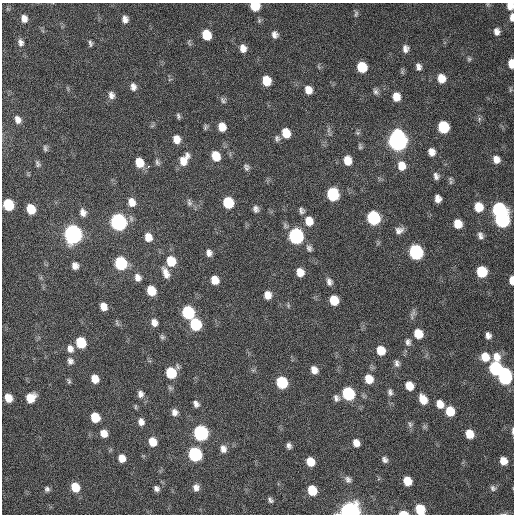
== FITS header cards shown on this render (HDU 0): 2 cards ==
NAXIS1  =                  512 / Axis length
NAXIS2  =                  512 / Axis length

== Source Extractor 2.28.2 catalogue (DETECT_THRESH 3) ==
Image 512 x 512 px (HDU 0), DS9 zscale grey, 1 PNG px = 1 image px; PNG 516 x 516 px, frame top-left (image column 1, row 512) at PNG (2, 3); no overlay
Background 107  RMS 11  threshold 31.9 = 3 sigma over >= 5 px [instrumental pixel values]
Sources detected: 157; all 157 listed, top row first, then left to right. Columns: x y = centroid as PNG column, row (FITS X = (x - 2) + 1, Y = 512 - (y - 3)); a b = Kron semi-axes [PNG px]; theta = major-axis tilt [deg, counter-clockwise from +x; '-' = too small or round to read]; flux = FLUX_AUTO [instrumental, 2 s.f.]
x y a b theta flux
255 6 7 7 - 22000
510 6 7 6 - 5600
356 14 9 5 74 1600
512 17 9 4 89 3700
24 19 7 6 - 4900
125 19 7 5 -84 3800
497 31 8 7 - 3800
206 35 8 7 - 17000
275 35 8 7 - 3400
21 42 9 6 -78 2900
90 43 8 4 -77 1600
243 48 9 7 -79 5200
405 49 9 7 90 3400
469 59 6 6 - 1300
511 64 8 5 -87 9300
362 67 8 7 - 21000
418 67 9 6 -74 3000
441 78 9 8 - 9200
266 81 8 7 - 14000
133 87 9 7 -79 3600
308 90 8 7 - 6700
510 90 8 4 90 1000
375 91 9 6 -70 2200
111 95 9 7 -76 3500
396 97 8 7 - 8300
223 100 9 7 -53 1900
178 116 6 4 -72 1500
479 119 7 4 73 1300
18 120 9 7 -67 4200
205 127 8 5 66 1300
222 127 8 7 - 8200
443 127 8 7 - 35000
329 130 10 4 76 1800
286 133 9 7 -69 13000
277 138 9 7 -69 2200
176 139 9 7 -79 6800
398 140 10 8 -83 450000
360 146 8 5 -73 1400
45 148 9 5 -89 1500
432 152 8 7 - 5100
216 156 9 7 -69 14000
496 159 10 9 - 5500
184 160 15 8 59 9900
347 160 9 7 -80 9900
139 162 9 7 -68 12000
157 162 9 6 -64 1900
38 164 9 5 -67 1700
149 166 3 2 - 2800
246 166 11 6 -13 2100
401 166 10 9 - 8300
436 176 8 6 -73 2800
451 182 9 5 90 1400
333 194 9 8 - 49000
438 199 7 6 - 4500
132 202 9 7 -67 6900
189 203 10 6 -73 2400
228 203 8 7 - 29000
8 205 8 7 - 32000
479 207 10 9 - 13000
31 209 8 6 -67 16000
256 209 8 6 -77 2600
499 209 9 8 - 92000
301 210 8 6 -66 2200
83 212 9 7 -69 4100
373 218 9 8 - 75000
502 220 9 8 - 120000
309 221 10 9 - 9000
118 222 9 8 - 210000
458 224 8 7 - 11000
399 230 10 7 18 3900
73 234 9 8 - 340000
296 236 9 8 - 140000
480 236 9 6 -73 2900
148 237 9 7 -73 7300
309 248 10 7 -62 2500
416 252 9 8 - 110000
209 253 8 6 -77 3300
171 261 9 8 - 17000
121 263 9 7 -68 56000
75 266 7 7 - 4000
300 272 8 7 - 8300
482 272 8 7 - 29000
166 273 14 7 -66 5800
138 278 9 7 -65 4200
215 280 8 7 - 9200
512 280 7 4 -88 6200
329 282 9 6 -69 3000
151 291 8 7 - 14000
268 295 8 7 - 6300
334 300 8 7 - 15000
103 307 7 6 - 6500
188 312 9 7 -68 59000
413 314 14 6 69 2500
154 322 9 7 -65 4500
117 323 9 4 -72 1300
196 324 9 7 -65 42000
418 334 8 7 - 14000
488 335 7 6 - 3200
162 337 7 6 - 1500
408 342 10 8 -89 3000
81 343 8 7 - 27000
70 349 10 8 -76 4500
381 350 8 7 - 13000
485 357 9 8 - 11000
496 357 11 9 -81 8200
70 361 9 8 - 2900
397 363 10 7 -77 2700
495 368 9 8 - 82000
314 370 7 6 - 5400
171 373 9 8 - 29000
505 377 11 8 90 90000
95 379 7 6 - 8600
369 379 9 8 - 11000
69 381 8 5 -79 1300
282 382 8 7 - 41000
409 386 9 7 -58 10000
390 392 9 6 -81 2400
140 394 9 7 -78 3300
348 394 8 7 - 62000
8 398 7 6 - 10000
30 398 9 7 55 13000
336 398 9 7 -65 2800
423 399 10 7 -65 11000
196 404 8 6 -57 2800
440 404 9 7 -58 7700
135 407 7 3 -90 810
450 411 8 7 - 17000
174 412 8 7 - 3800
95 417 8 7 - 17000
141 422 8 7 - 3800
410 424 9 5 -64 1900
513 431 10 3 90 1600
104 433 8 7 - 6600
201 433 9 8 - 130000
469 434 8 7 - 12000
153 442 8 7 - 9600
356 443 7 6 - 5700
289 446 7 5 -77 2500
223 449 10 8 -71 4100
195 454 8 7 - 91000
122 458 7 7 - 7300
385 460 8 6 -49 2500
503 461 8 7 - 8100
310 462 7 6 - 11000
348 479 10 8 -56 2700
407 481 7 6 - 13000
75 487 8 7 - 16000
196 488 8 7 - 3900
493 488 9 7 -35 2200
47 489 7 6 - 2000
156 489 7 6 - 2400
312 490 8 7 - 18000
270 500 7 5 -49 1700
420 509 8 7 - 18000
350 511 8 7 - 440000
403 513 7 3 -1 7700
504 514 9 3 10 1000
At the frame edge (FLAGS 8, measured only in part): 10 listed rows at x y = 255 6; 510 6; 512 17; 511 64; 512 280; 513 431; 420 509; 350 511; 403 513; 504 514